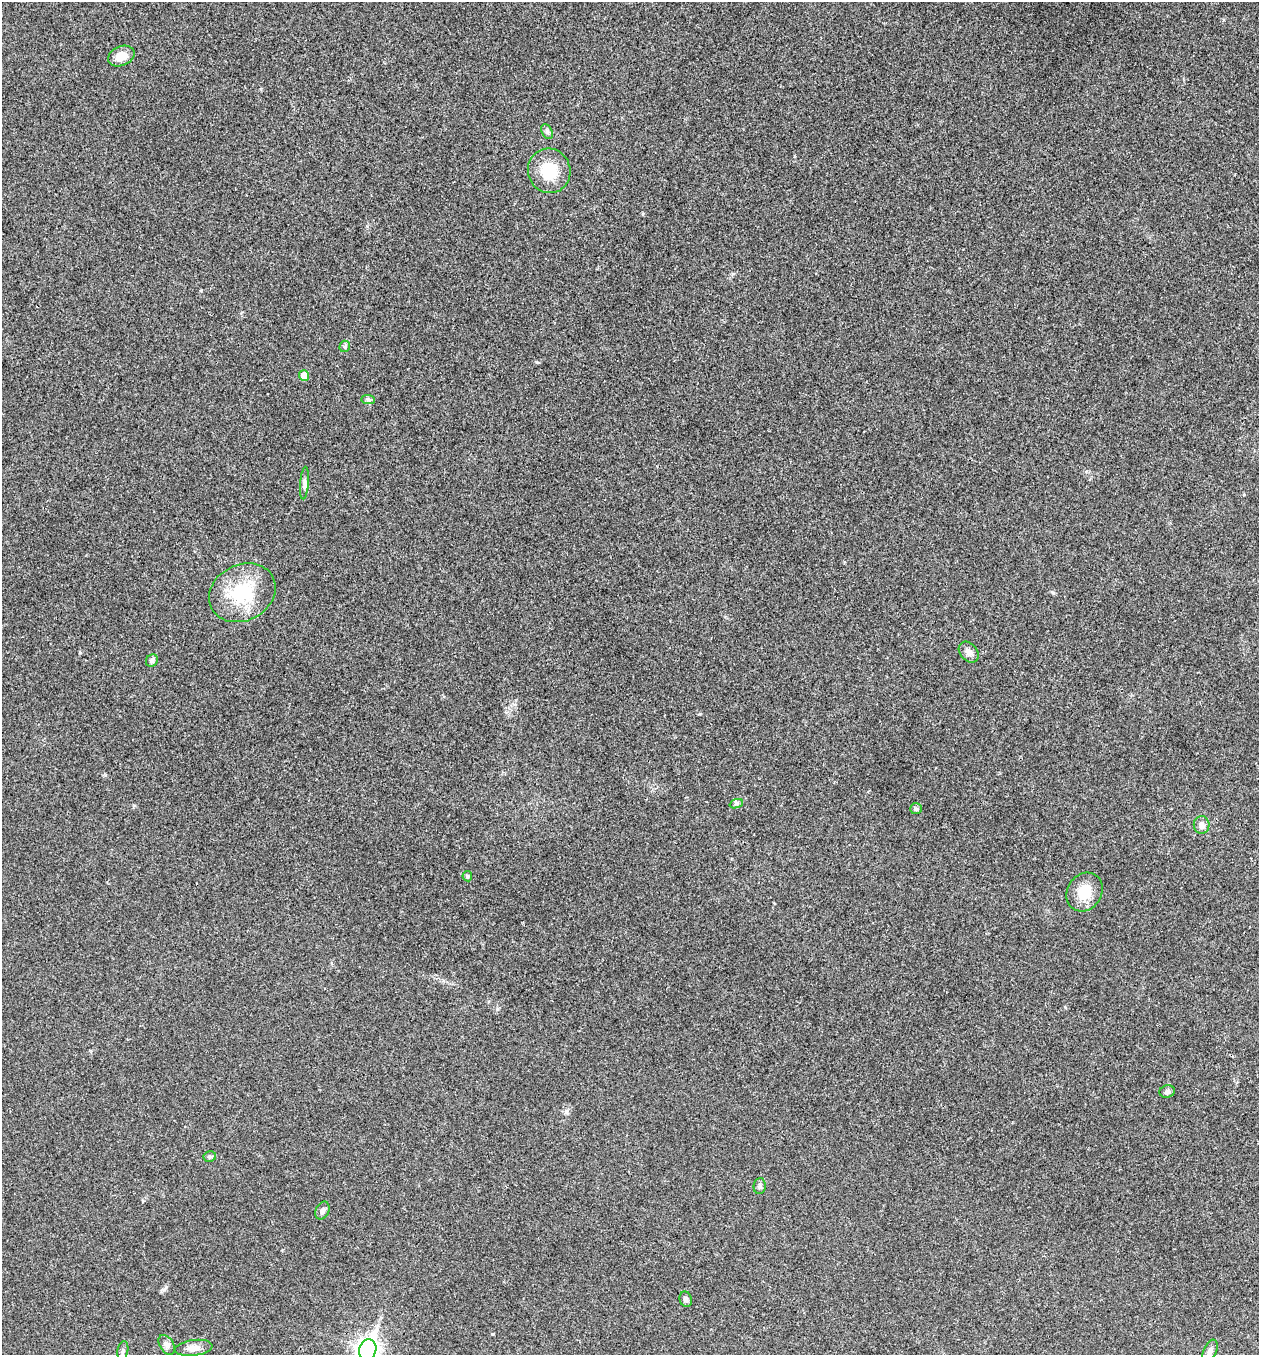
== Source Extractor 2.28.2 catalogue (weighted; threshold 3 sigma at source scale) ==
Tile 6 of 4 x 4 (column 2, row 2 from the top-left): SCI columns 1394-2650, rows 2710-4062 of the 5431 x 5417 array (HDU 1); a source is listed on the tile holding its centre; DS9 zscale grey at full resolution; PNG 1261 x 1357 px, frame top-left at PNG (2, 2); each listed source drawn as its Kron ellipse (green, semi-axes under 4 px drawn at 4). Shown black and unused: <1% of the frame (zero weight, under 3 of 4 exposures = <1% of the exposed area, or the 3 px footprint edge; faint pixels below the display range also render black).
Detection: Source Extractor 2.28.2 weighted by HDU 2 'WHT'; one run over the whole footprint, this tile lists its part. Background 0.0238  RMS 0.0041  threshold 0.0184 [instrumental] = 3 sigma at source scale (4.5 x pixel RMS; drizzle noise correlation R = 1.50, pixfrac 1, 0.05/0.05 arcsec/px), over >= 5 px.
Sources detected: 25; all 25 listed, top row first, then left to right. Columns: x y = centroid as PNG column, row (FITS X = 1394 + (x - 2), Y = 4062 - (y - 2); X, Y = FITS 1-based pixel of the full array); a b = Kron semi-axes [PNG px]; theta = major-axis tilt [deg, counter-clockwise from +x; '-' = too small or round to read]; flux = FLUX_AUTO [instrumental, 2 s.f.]
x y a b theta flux
121 56 14 9 22 5.1
547 132 8 5 -63 0.95
549 171 22 21 - 13
345 346 6 5 - 0.75
304 376 5 5 - 4.7
368 399 7 4 -1 0.79
304 483 16 4 85 1.4
242 593 34 28 27 22
969 652 12 8 -48 2.3
152 661 6 5 - 1.1
736 804 7 4 19 0.83
916 809 6 5 - 0.68
1202 825 9 8 - 1.9
467 876 5 4 - 0.58
1085 892 20 17 57 8.6
1167 1092 8 6 14 1.2
210 1156 6 5 - 0.87
760 1186 8 6 83 0.98
322 1211 9 6 65 1.4
686 1299 8 6 -73 1.2
167 1345 11 7 -57 1.6
194 1348 19 8 8 3.1
368 1350 10 8 71 260
123 1351 10 5 79 1
1210 1351 12 6 65 1.7
Isophote crosses this tile's border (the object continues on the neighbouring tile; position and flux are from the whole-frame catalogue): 1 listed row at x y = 368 1350
Unlisted compact peaks at least as high as the median listed source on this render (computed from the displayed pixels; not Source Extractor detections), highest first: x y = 537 362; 492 1334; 164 1290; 1053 593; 80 653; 497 1009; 700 714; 105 775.